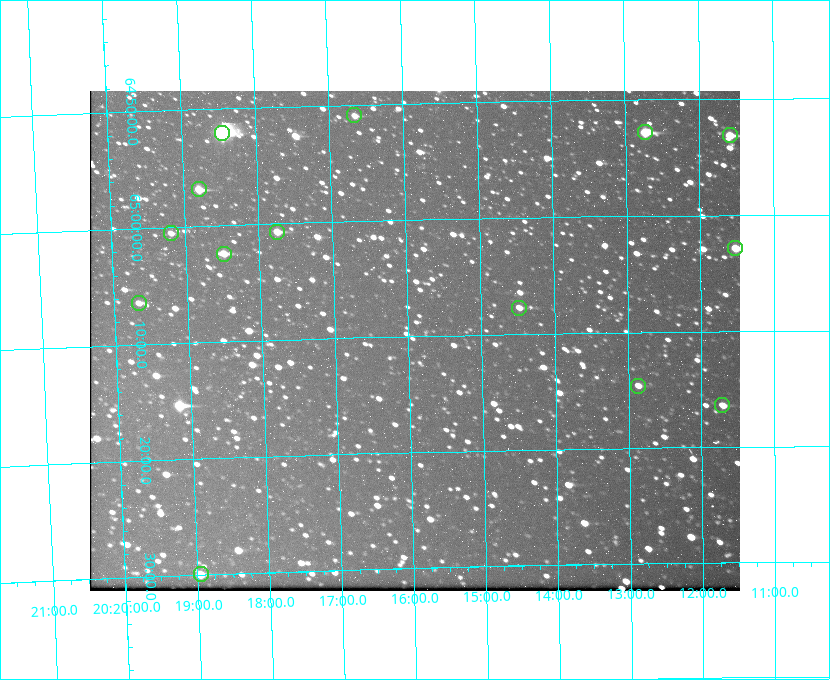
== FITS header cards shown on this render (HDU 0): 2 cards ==
NAXIS1  =                  650 / Width of table row in bytes
NAXIS2  =                  500 / Number of rows in table

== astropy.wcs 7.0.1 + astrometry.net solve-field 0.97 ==
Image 650 x 500 px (HDU 0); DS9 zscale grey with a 90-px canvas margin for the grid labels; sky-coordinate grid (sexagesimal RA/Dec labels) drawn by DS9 from the SOLVED WCS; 14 Tycho-2 reference stars matched to detected sources circled (green)
Header WCS: none
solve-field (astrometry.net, Tycho-2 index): SOLVED blind (the file carries no WCS)
Solved WCS: RA---TAN-SIP/DEC--TAN-SIP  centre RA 20:15:55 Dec +65:10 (303.98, +65.17 deg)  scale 5.17 arcsec/px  FOV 56.0' x 43.0'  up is -179 deg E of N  parity flipped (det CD > 0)
(file carries no celestial WCS; the grid is the blind solution)
Tycho-2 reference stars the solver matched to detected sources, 14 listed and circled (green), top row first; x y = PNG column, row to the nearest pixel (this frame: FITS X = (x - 90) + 1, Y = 500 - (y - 91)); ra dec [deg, ICRS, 3 dp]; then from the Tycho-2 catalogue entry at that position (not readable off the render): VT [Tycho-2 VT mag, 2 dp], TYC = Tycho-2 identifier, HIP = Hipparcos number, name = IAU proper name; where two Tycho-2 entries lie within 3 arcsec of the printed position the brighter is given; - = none
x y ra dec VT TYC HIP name
354 115 304.164 +64.849 10.65 4240-315-1 - -
645 132 303.184 +64.880 9.02 4240-488-1 - -
222 133 304.612 +64.868 7.89 4241-1703-1 100101 -
730 135 302.897 +64.886 9.40 4240-717-1 - -
199 189 304.698 +64.948 10.27 4241-1684-1 - -
277 232 304.437 +65.012 10.41 4241-1775-1 - -
171 233 304.798 +65.009 11.15 4241-1628-1 - -
735 248 302.882 +65.048 10.25 4240-98-1 - -
224 254 304.620 +65.041 10.25 4241-1573-1 - -
139 303 304.916 +65.107 11.17 4241-1518-1 - -
519 308 303.620 +65.129 11.18 4240-34-1 - -
638 386 303.217 +65.244 11.17 4240-236-1 - -
722 405 302.928 +65.273 10.74 4240-760-1 - -
201 574 304.739 +65.499 10.16 4241-1715-1 - -